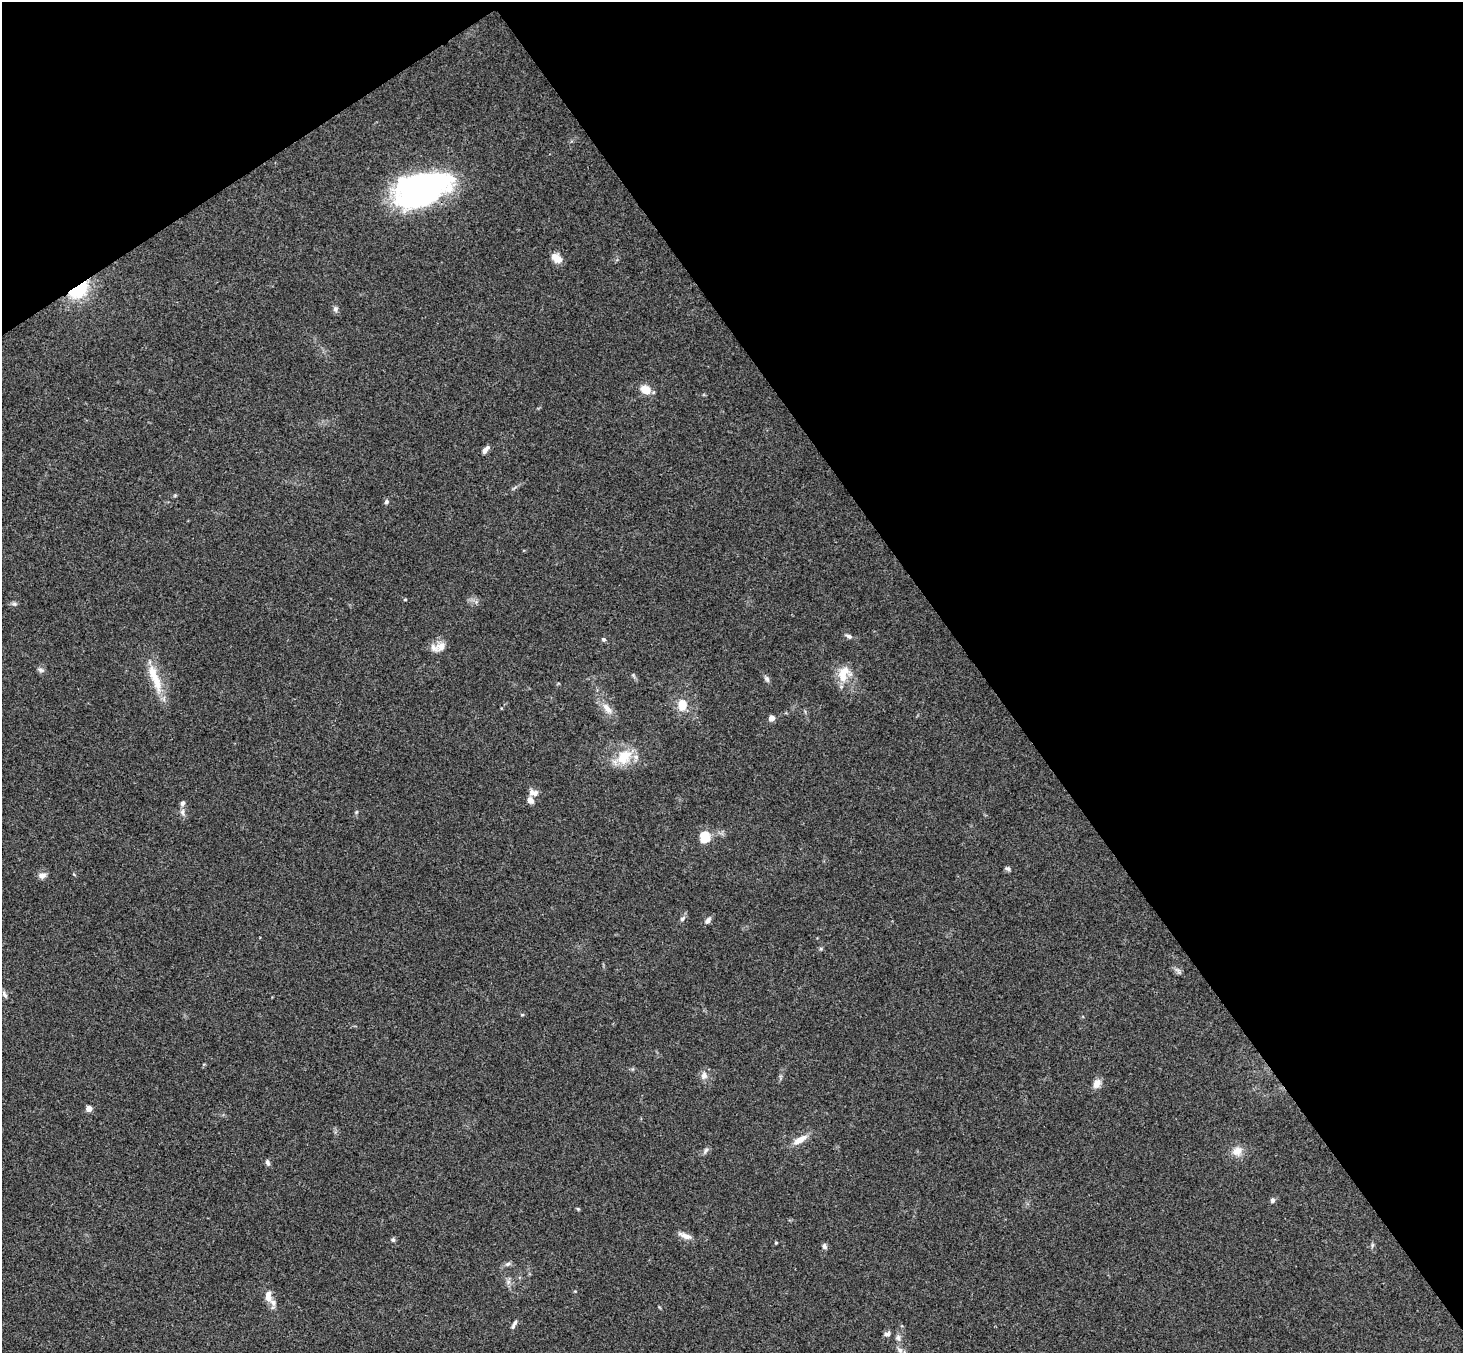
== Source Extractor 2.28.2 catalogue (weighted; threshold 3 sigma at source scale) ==
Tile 3 of 4 x 4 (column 3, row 1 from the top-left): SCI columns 2976-4436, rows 4385-5735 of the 5948 x 5929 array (HDU 1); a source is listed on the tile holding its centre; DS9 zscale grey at full resolution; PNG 1465 x 1355 px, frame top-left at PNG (2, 2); no overlay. Shown black and unused: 37% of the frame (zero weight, under 3 of 4 exposures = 6% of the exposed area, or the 3 px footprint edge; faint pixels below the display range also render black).
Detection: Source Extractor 2.28.2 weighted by HDU 2 'WHT'; one run over the whole footprint, this tile lists its part. Background 0.167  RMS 0.0073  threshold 0.0327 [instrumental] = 3 sigma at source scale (4.5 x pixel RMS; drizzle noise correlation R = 1.50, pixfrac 1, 0.05/0.05 arcsec/px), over >= 5 px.
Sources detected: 57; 1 inside a brighter object's white glare — not listed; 3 inside a brighter listed object's ellipse — not listed separately; the other 53 listed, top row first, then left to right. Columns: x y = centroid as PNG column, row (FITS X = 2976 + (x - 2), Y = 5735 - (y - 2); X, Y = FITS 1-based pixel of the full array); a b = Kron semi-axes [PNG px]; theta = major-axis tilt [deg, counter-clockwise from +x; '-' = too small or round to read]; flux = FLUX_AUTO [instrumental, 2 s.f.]
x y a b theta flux
421 192 59 26 30 170
556 258 11 7 -41 9.1
79 290 23 13 37 34
335 309 8 7 - 2.1
645 389 12 9 -33 9.3
486 449 11 5 49 3.4
386 502 6 5 - 1.6
405 599 5 3 - 0.65
14 604 7 5 -20 1.5
849 636 9 5 -25 2
604 639 5 5 - 1.3
440 647 16 12 31 7.6
41 670 9 5 -11 1.9
844 674 22 16 69 14
155 678 44 10 -69 19
767 679 9 6 -66 2
682 705 12 9 89 11
607 709 18 8 -48 6.9
771 718 4 4 - 7.8
624 757 15 12 49 19
533 793 12 8 -10 4.2
530 800 8 6 -58 4.1
182 812 10 6 -89 2.7
356 812 6 4 71 0.9
705 837 5 5 - 48
1008 868 7 5 -36 1.5
42 875 9 7 3 3.9
682 919 8 6 44 2
708 920 9 6 53 2.6
1179 971 10 5 -56 2.1
5 994 10 5 -59 2
522 1015 5 3 - 0.77
704 1076 11 9 68 4
1097 1083 13 9 59 4.9
89 1108 4 4 - 7.3
800 1140 20 8 30 7.5
706 1150 8 5 59 1.8
1237 1151 12 10 39 7.3
268 1163 8 5 -73 2.1
1272 1200 7 6 - 1.7
578 1209 5 4 - 0.79
685 1236 19 6 -20 4.7
393 1240 6 5 - 1.3
776 1243 4 4 - 0.67
1372 1245 7 4 71 1.1
824 1246 7 5 -67 2
508 1264 7 5 21 1.8
508 1282 7 4 72 1.8
268 1296 17 9 -86 7.2
515 1323 11 5 56 2.1
887 1334 9 6 17 2
898 1338 10 6 -79 2.6
900 1350 8 7 - 3.2
Overlapping masked pixels (flux is a lower limit): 2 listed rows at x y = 421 192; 79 290